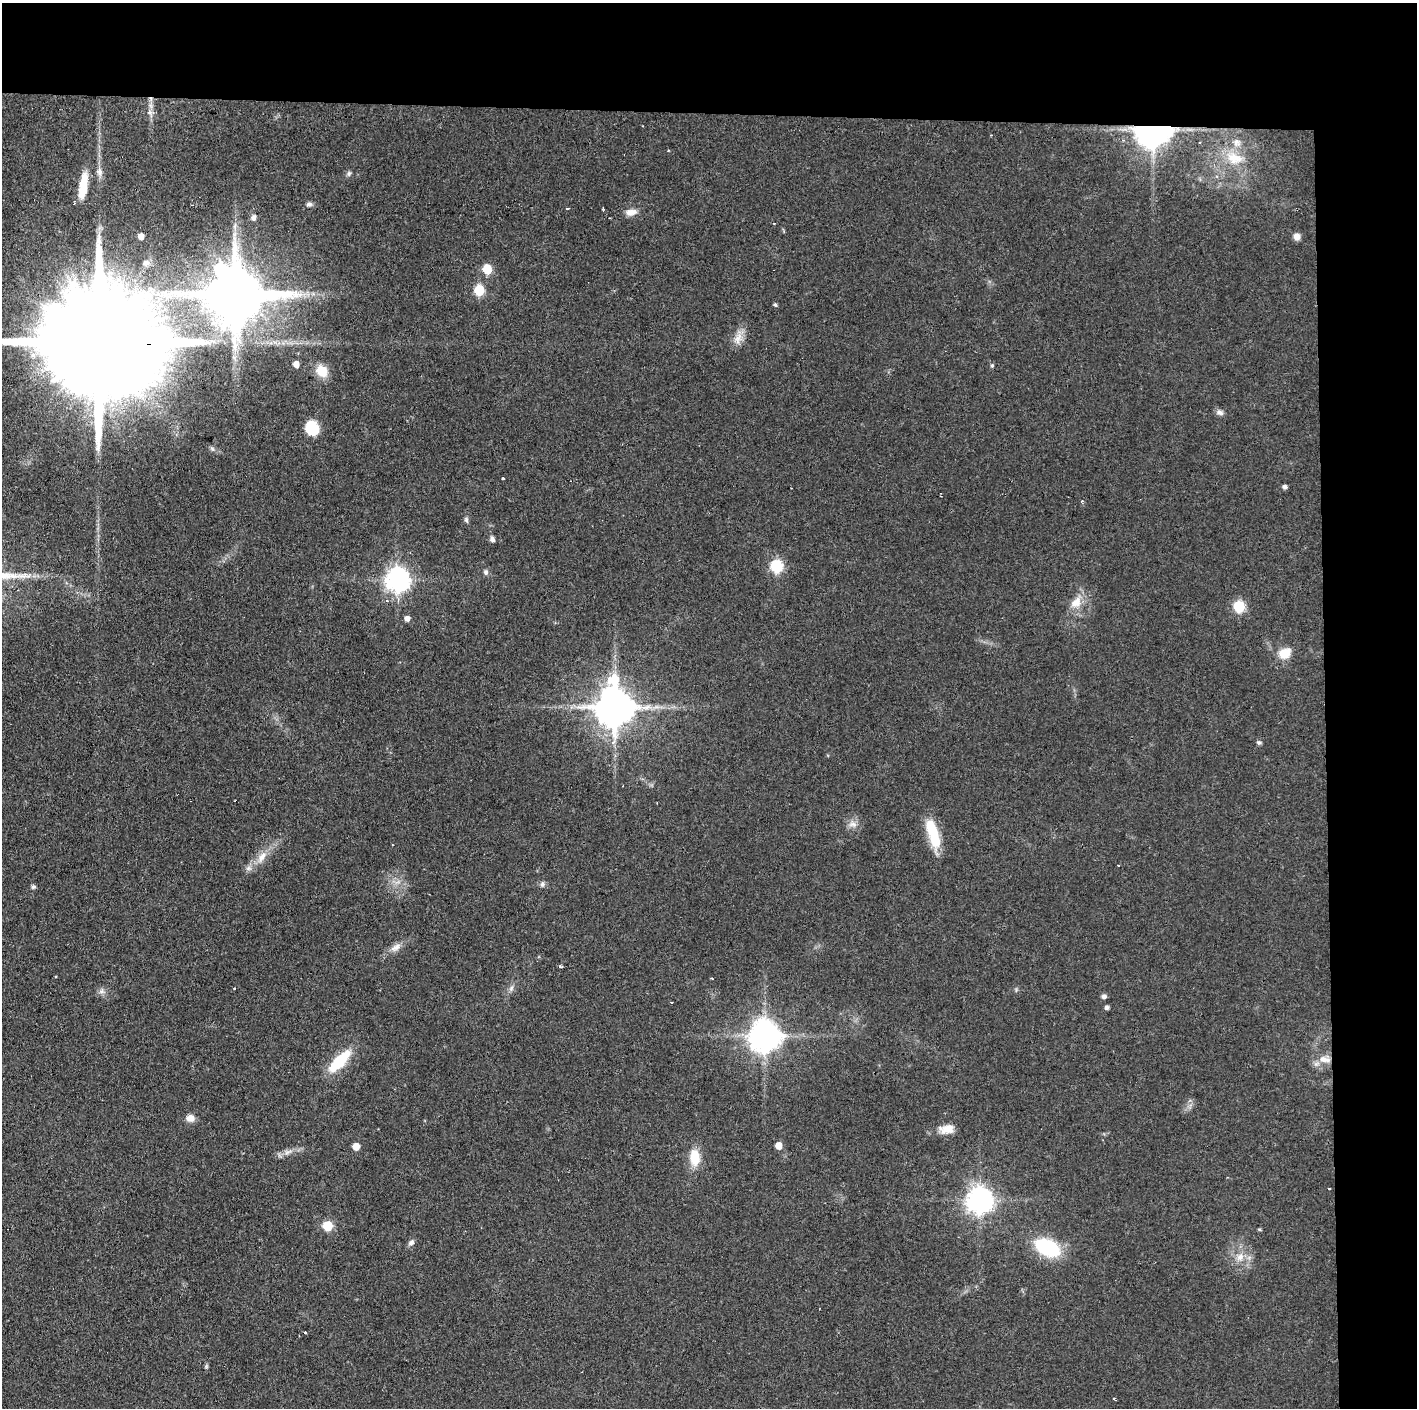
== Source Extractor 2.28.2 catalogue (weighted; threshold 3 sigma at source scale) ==
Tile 3 of 3 x 3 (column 3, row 1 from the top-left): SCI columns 2833-4247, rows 2812-4217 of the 4251 x 4217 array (HDU 1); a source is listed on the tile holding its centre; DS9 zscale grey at full resolution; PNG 1419 x 1410 px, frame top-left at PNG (2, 3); no overlay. Shown black and unused: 14% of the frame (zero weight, under 2 of 3 exposures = <1% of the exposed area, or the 3 px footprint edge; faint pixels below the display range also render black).
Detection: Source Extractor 2.28.2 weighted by HDU 2 'WHT'; one run over the whole footprint, this tile lists its part. Background 0.0909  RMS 0.0064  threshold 0.0287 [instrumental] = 3 sigma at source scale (4.5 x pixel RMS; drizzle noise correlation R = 1.50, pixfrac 1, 0.05/0.05 arcsec/px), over >= 5 px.
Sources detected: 76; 2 inside a brighter object's white glare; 5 cosmic-ray / hot-pixel residue — not listed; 1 inside a brighter listed object's ellipse — not listed separately; the other 68 listed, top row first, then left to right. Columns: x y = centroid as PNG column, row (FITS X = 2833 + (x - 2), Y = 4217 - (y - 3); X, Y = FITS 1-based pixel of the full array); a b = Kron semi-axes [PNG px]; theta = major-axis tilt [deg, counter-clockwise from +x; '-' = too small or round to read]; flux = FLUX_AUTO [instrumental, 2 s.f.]
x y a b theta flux
149 112 5 4 - 2.7
1153 130 9 8 - 1600
668 150 3 3 - 0.68
1233 158 31 15 -14 20
99 172 11 7 -80 3.4
349 173 8 6 88 1.4
83 186 29 8 81 15
309 204 7 6 - 1.9
631 212 14 8 6 5
254 218 7 5 79 2.5
141 236 5 4 - 5.1
1297 237 7 7 - 4
146 263 7 7 - 1.9
487 269 6 5 - 29
479 290 6 5 - 40
235 294 18 14 1 4600
775 305 6 4 -65 1
738 339 18 11 64 6.7
94 342 75 22 -2 43000
296 364 5 5 - 4.9
992 366 5 4 - 1.1
322 371 11 10 - 14
1220 412 9 7 -15 2.5
312 428 14 12 -62 19
503 479 3 3 - 3.3
1285 487 5 4 - 2
466 520 8 5 -73 1.4
492 539 6 5 - 2.3
776 566 6 6 - 76
486 572 7 6 - 1.8
398 580 8 8 - 540
1076 603 18 12 48 9.5
1239 606 6 6 - 59
407 618 5 5 - 3.8
1285 653 14 11 30 11
615 707 12 11 - 2200
1259 742 7 5 7 1.3
853 824 13 8 -9 4
933 834 39 12 -74 23
261 857 20 8 57 8.1
542 884 8 6 76 1.9
33 887 6 5 - 1.2
395 947 16 8 32 5
560 967 4 3 - 1.5
234 988 3 3 - 0.86
511 988 8 6 70 2.1
101 991 9 6 1 2.4
1104 996 7 5 11 1.9
671 1002 3 3 - 0.74
1107 1007 4 4 - 2
765 1036 10 9 - 1200
1325 1059 17 9 -9 7.5
339 1061 27 10 46 29
190 1118 9 8 - 5.3
947 1129 19 11 6 7.9
779 1145 5 5 - 7.9
356 1146 5 5 - 8.6
288 1152 12 6 18 3.7
695 1157 18 11 -86 15
1329 1189 3 3 - 2.2
980 1200 9 8 - 690
328 1226 6 6 - 33
1260 1229 6 3 -1 0.79
411 1242 8 6 35 2.1
1047 1248 22 14 -25 53
1240 1257 12 10 54 6.3
206 1366 6 4 -73 0.96
1114 1399 4 3 - 0.72
Overlapping masked pixels (flux is a lower limit): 2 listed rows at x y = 1153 130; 94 342
Isophote crosses this tile's border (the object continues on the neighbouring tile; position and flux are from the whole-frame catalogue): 1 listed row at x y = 94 342